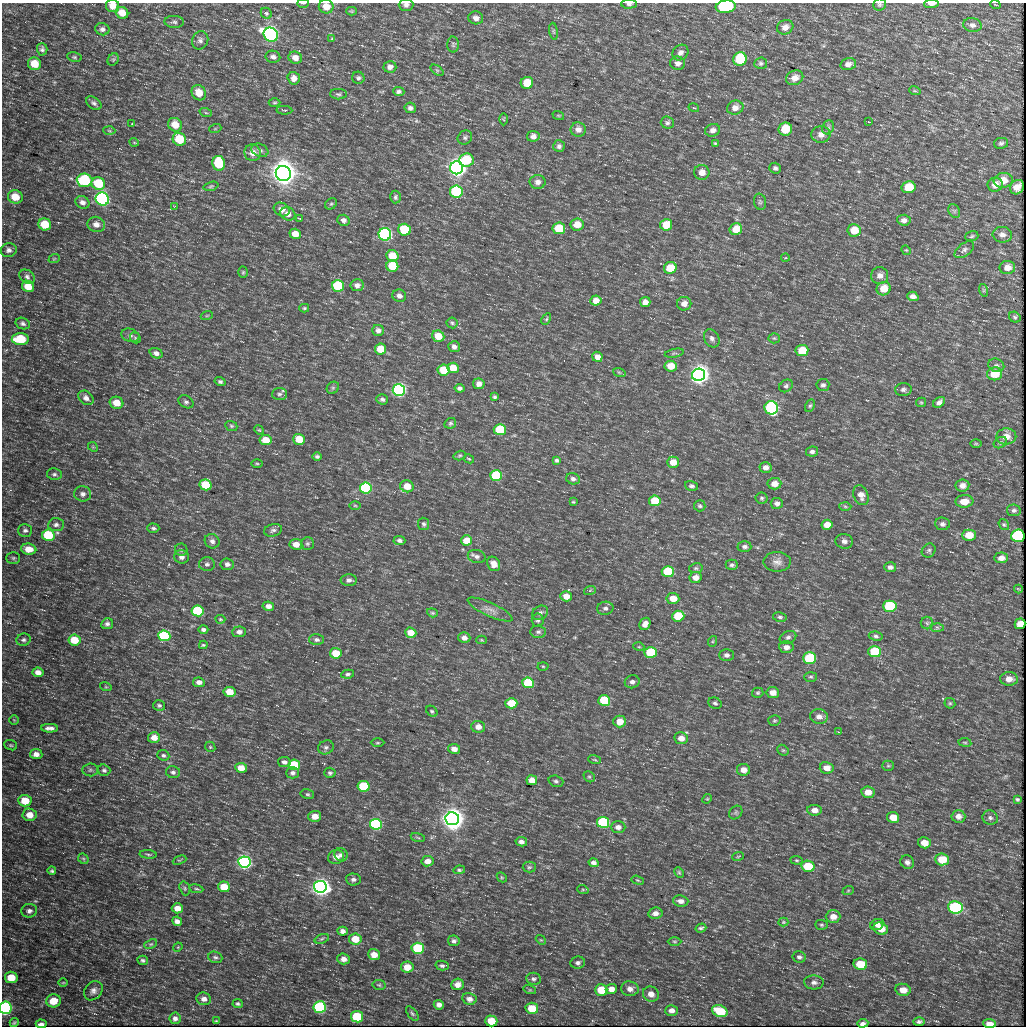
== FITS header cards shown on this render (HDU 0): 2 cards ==
NAXIS1  =                 1024
NAXIS2  =                 1024

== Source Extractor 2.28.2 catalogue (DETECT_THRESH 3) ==
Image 1024 x 1024 px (HDU 0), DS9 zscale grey, 1 PNG px = 1 image px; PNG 1028 x 1028 px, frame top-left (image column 1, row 1024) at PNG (2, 3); each listed source drawn as its Kron ellipse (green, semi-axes under 4 px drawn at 4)
Background 306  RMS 8.1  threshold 24.4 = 3 sigma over >= 5 px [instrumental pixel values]
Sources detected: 452; all 452 listed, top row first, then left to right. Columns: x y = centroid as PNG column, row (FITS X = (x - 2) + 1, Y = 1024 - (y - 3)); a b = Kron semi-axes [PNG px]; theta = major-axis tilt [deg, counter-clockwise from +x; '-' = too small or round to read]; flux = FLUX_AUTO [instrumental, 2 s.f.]
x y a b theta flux
303 3 6 2 0 5.8e+02
629 4 7 4 3 1.4e+03
879 4 6 6 - 1.1e+03
931 4 7 3 1 3.1e+03
406 5 7 6 - 1.7e+03
995 5 5 2 - 3.9e+02
112 6 6 6 - 4.6e+03
326 7 7 7 - 5.8e+03
726 7 10 6 6 4.8e+04
351 11 5 4 - 6.6e+02
122 13 6 5 - 6.4e+03
266 13 6 5 - 8.5e+02
476 18 7 6 - 2.5e+03
174 22 9 6 -3 1.5e+03
972 25 9 7 -8 2.3e+03
785 27 8 7 - 3.2e+03
102 29 7 6 - 1.9e+03
554 31 8 4 -81 9.2e+02
271 35 7 6 - 3.6e+05
332 39 4 3 - 5.3e+02
200 40 9 8 - 2.1e+03
453 44 8 6 -89 1.1e+03
42 49 6 5 - 1.4e+03
680 53 8 7 - 2.3e+03
74 57 7 5 -10 8.9e+02
273 57 7 6 - 1.8e+03
295 58 7 6 - 3.2e+03
740 59 7 6 - 3.0e+04
113 60 6 5 - 8.1e+02
678 63 7 6 - 2.4e+03
761 63 6 5 - 1.1e+03
35 64 7 6 - 8.9e+03
848 64 8 6 13 2.6e+03
390 67 6 6 - 2.2e+03
437 70 7 4 -36 7.7e+02
294 78 6 6 - 3.3e+03
358 78 6 6 - 1.1e+03
795 78 9 7 23 4.1e+03
527 83 6 6 - 1.0e+04
399 91 5 4 - 1.3e+03
915 91 6 3 -18 6.0e+02
199 93 8 7 - 7.8e+03
338 94 8 5 -2 1.0e+03
94 103 8 5 -37 1.6e+03
275 103 6 4 1 7.5e+02
410 108 5 5 - 1.7e+03
694 108 5 3 - 4.8e+02
735 108 8 7 - 3.3e+03
284 110 8 2 -4 5.2e+02
206 113 6 4 -19 7.1e+02
558 115 6 3 -19 4.1e+02
503 119 6 4 -89 6.0e+02
869 122 3 2 - 3.0e+02
667 123 6 6 - 1.3e+03
132 124 4 2 - 3.7e+02
175 125 7 6 - 7.1e+03
828 127 7 5 68 1.4e+03
215 129 6 4 19 6.0e+02
785 129 7 6 - 1.4e+04
578 130 7 7 - 2.9e+03
713 130 7 6 - 2.5e+03
109 131 6 4 -3 7.4e+02
821 135 9 8 - 3.7e+03
533 136 6 5 - 2.1e+03
465 137 7 6 - 1.3e+03
179 139 7 6 - 1.7e+04
134 142 5 3 - 4.2e+02
715 143 4 3 - 6.9e+02
1001 143 7 5 9 1.3e+03
559 146 6 5 - 1.4e+03
260 150 9 6 -20 1.8e+03
253 153 8 8 - 4.0e+03
466 160 7 6 - 1.9e+04
219 163 7 6 - 2.4e+04
457 168 6 6 - 7.9e+05
775 168 6 5 - 1.4e+03
702 172 7 7 - 4.4e+03
283 173 7 7 - 1.7e+06
85 180 8 6 -5 4.2e+04
1003 180 9 7 7 6.1e+03
538 182 8 7 - 2.6e+03
98 184 7 6 - 1.9e+04
995 185 8 7 - 4.2e+03
211 186 7 4 14 8.6e+02
908 187 7 6 - 1.2e+04
1017 187 8 6 46 4.5e+03
456 191 6 6 - 6.3e+04
15 197 7 6 - 8.5e+03
395 197 6 5 - 1.0e+03
102 199 7 6 - 2.4e+05
82 202 7 6 - 2.4e+03
760 202 8 6 -77 1.2e+03
331 204 6 5 - 9.3e+02
175 206 2 2 - 4.1e+02
282 209 8 6 -28 3.2e+03
954 211 7 5 -60 1.2e+03
288 214 8 6 -25 3.3e+03
299 218 3 2 - 3.0e+02
343 220 6 5 - 1.9e+03
904 220 7 5 -5 2.1e+03
45 224 6 6 - 1.2e+04
96 224 9 7 -19 3.2e+03
577 224 7 6 - 6.9e+03
666 225 6 5 - 1.1e+04
559 228 6 6 - 1.9e+04
736 229 6 6 - 8.7e+03
405 230 6 6 - 2.8e+04
854 230 6 6 - 8.8e+03
295 234 6 5 - 5.4e+03
385 234 6 6 - 2.2e+05
1002 235 10 7 -8 2.9e+03
972 236 7 5 18 8.7e+02
9 250 8 7 - 2.3e+03
906 250 5 4 - 5.5e+02
964 250 11 6 37 1.9e+03
392 256 6 5 - 1.1e+04
785 258 4 3 - 4.2e+02
54 259 6 3 19 5.1e+02
392 266 6 6 - 1.5e+04
1007 267 8 6 9 3.9e+03
670 268 6 6 - 1.4e+04
243 272 6 4 88 7.5e+02
880 276 8 8 - 3.3e+03
27 277 8 6 -36 1.7e+03
357 285 7 6 - 2.4e+03
28 286 6 5 - 8.9e+03
338 286 6 5 - 3.7e+04
884 289 7 6 - 8.7e+03
983 290 6 4 -72 8.2e+02
399 296 7 6 - 2.3e+03
913 296 6 4 -18 2.2e+03
596 300 5 5 - 4.3e+03
645 302 5 5 - 3.1e+03
684 304 7 6 - 3.4e+03
304 308 5 4 - 7.6e+02
207 315 6 4 20 6.3e+02
1015 317 6 5 - 9.3e+02
546 319 6 4 62 7.6e+02
23 323 7 5 -17 1.5e+03
452 323 5 5 - 8.9e+02
378 330 6 5 - 2.0e+03
130 335 9 6 -17 1.7e+03
438 336 6 5 - 8.5e+03
135 338 6 4 -48 7.7e+02
712 338 9 7 -59 2.2e+03
774 338 5 5 - 7.7e+02
20 339 8 6 0 2.2e+04
454 347 6 5 - 2.1e+03
381 349 6 5 - 9.9e+03
802 351 6 5 - 1.4e+04
156 353 6 5 - 2.1e+03
674 353 10 3 11 7.9e+02
597 357 5 5 - 3.3e+03
996 365 8 6 -21 1.5e+03
671 366 6 5 - 7.7e+03
453 368 6 5 - 8.3e+03
444 370 6 5 - 1.6e+04
619 372 6 4 -19 6.8e+02
994 374 8 6 9 1.1e+04
699 375 6 6 - 7.3e+05
220 382 5 4 - 1.1e+03
479 384 6 5 - 3.0e+03
823 385 6 6 - 1.3e+03
786 386 7 5 38 1.1e+03
333 388 7 5 45 1.0e+03
459 388 5 4 - 1.6e+03
903 389 8 6 4 1.6e+03
399 390 6 6 - 2.9e+05
279 394 7 6 - 1.5e+03
495 397 4 3 - 9.0e+02
86 398 8 6 -40 2.6e+03
382 399 6 5 - 1.3e+03
186 402 8 6 -31 1.4e+03
921 402 5 4 - 6.6e+02
939 402 6 4 37 2.2e+03
117 403 7 6 - 7.2e+03
810 406 6 4 62 8.6e+02
771 408 7 6 - 1.0e+05
450 423 6 5 - 9.8e+02
231 426 6 4 -22 8.5e+02
259 430 5 4 - 5.9e+02
500 430 6 5 - 3.3e+04
1006 436 10 8 6 5.0e+03
299 439 6 5 - 1.1e+04
266 440 6 5 - 9.3e+03
1000 443 7 5 30 1.1e+03
976 444 6 3 -1 5.9e+02
93 447 5 4 - 6.2e+02
812 452 6 5 - 1.4e+03
460 455 6 4 17 8.0e+02
317 457 5 4 - 1.0e+03
469 459 5 3 - 6.4e+02
557 460 4 3 - 1.1e+03
673 462 6 5 - 6.2e+03
257 463 6 3 -1 6.6e+02
766 468 6 5 - 2.7e+03
54 474 7 6 - 1.3e+03
496 476 6 5 - 4.7e+04
573 479 7 5 -15 1.7e+03
774 484 7 5 4 4.8e+03
206 485 6 5 - 2.0e+04
407 486 7 6 - 7.7e+03
691 486 7 5 -18 1.4e+03
962 486 7 6 - 3.0e+03
366 488 6 5 - 1.2e+05
83 494 8 7 - 2.3e+03
861 495 10 7 -69 3.7e+03
762 498 6 5 - 9.3e+02
655 501 6 5 - 1.8e+04
964 501 9 6 4 5.6e+03
573 502 4 3 - 5.4e+02
777 503 6 5 - 1.8e+03
355 505 6 4 -1 6.0e+02
700 506 6 5 - 9.8e+02
845 506 6 4 -2 8.0e+02
1014 510 7 6 - 1.4e+03
424 524 6 5 - 1.1e+03
942 524 7 6 - 1.6e+03
56 525 8 6 6 1.8e+03
827 525 6 5 - 5.3e+03
1004 525 6 4 -55 7.4e+02
153 528 6 4 -1 1.1e+03
25 530 7 6 - 1.5e+03
273 530 9 6 16 1.7e+03
48 535 6 5 - 2.5e+04
969 535 7 5 1 8.1e+03
1018 536 7 6 - 6.1e+04
399 540 6 4 -3 1.3e+03
467 540 5 5 - 9.5e+03
212 541 8 7 - 2.2e+03
844 541 9 7 -10 2.4e+03
296 544 6 5 - 5.0e+03
307 544 6 6 - 1.1e+03
744 546 7 5 -1 1.5e+03
29 549 7 5 -7 6.8e+03
181 550 6 6 - 1.0e+03
929 550 7 6 - 1.2e+03
477 556 9 6 -13 2.1e+03
181 557 7 7 - 2.3e+03
13 558 7 5 -1 1.1e+03
1001 558 7 5 4 3.5e+03
777 562 13 10 0 3.6e+03
207 564 8 7 - 1.6e+03
227 564 7 6 - 2.1e+03
494 564 7 6 - 4.3e+03
732 565 6 5 - 1.1e+03
890 567 6 5 - 1.7e+03
696 568 7 5 12 9.2e+02
668 572 6 5 - 3.8e+04
695 577 6 5 - 4.0e+03
349 580 8 6 -1 1.9e+03
1018 589 4 2 - 4.3e+02
590 590 6 4 20 7.0e+02
566 596 6 5 - 4.8e+03
673 598 6 5 - 8.0e+03
268 606 5 4 - 2.9e+03
890 606 7 6 - 5.4e+04
605 608 8 6 11 1.8e+03
490 610 24 7 -24 4.4e+03
198 611 6 5 - 5.1e+04
432 613 5 4 - 7.1e+02
540 613 8 6 31 1.8e+03
678 616 6 5 - 2.0e+04
780 617 7 4 -9 1.2e+03
220 619 5 3 - 6.9e+02
538 620 6 6 - 1.3e+03
927 623 6 6 - 1.2e+03
107 624 6 5 - 1.6e+03
645 624 6 5 - 3.5e+03
1020 624 5 5 - 3.9e+03
937 627 7 4 -2 1.0e+03
203 629 5 3 - 1.3e+03
239 632 7 5 4 2.5e+03
538 632 8 6 -3 1.3e+03
411 633 6 5 - 6.8e+03
164 636 6 5 - 7.0e+04
876 636 7 4 -8 1.2e+03
788 637 9 6 24 1.7e+03
464 638 6 5 - 3.0e+03
23 640 7 6 - 1.4e+03
74 640 6 5 - 1.2e+04
317 640 7 5 -1 1.6e+03
481 640 5 4 - 5.9e+02
713 641 5 3 - 5.6e+02
203 645 4 3 - 6.8e+02
639 647 5 3 - 5.7e+02
786 647 7 6 - 3.0e+03
651 652 6 5 - 3.1e+04
874 652 6 5 - 2.6e+04
336 653 6 5 - 1.3e+04
727 655 7 6 - 1.9e+03
810 658 6 6 - 4.6e+04
543 666 5 3 - 5.6e+02
38 672 5 4 - 3.5e+03
348 674 6 4 9 1.1e+03
811 677 6 5 - 9.9e+02
1009 679 9 6 -3 3.8e+03
199 682 6 4 -7 2.6e+03
632 682 7 6 - 2.2e+03
528 683 6 5 - 2.9e+04
106 687 6 3 -18 5.7e+02
229 692 6 5 - 1.0e+04
758 693 6 5 - 8.9e+02
773 693 6 5 - 4.5e+03
604 700 6 5 - 2.6e+04
511 703 6 5 - 1.6e+04
715 703 7 5 -25 1.1e+03
950 703 6 5 - 7.6e+02
159 705 6 5 - 1.2e+03
432 711 6 4 -43 8.7e+02
819 717 9 7 -7 3.3e+03
14 720 5 5 - 6.4e+02
774 720 6 5 - 8.7e+02
620 721 6 6 - 6.5e+03
478 727 7 6 - 3.9e+03
49 728 8 4 0 2.3e+03
839 732 4 2 - 4.1e+02
154 738 6 5 - 4.7e+03
681 738 7 6 - 4.1e+03
965 742 6 3 -8 5.8e+02
377 743 7 3 0 6.5e+02
11 745 6 5 - 8.1e+02
210 747 5 4 - 6.8e+02
326 747 8 6 24 1.5e+03
454 749 6 5 - 3.4e+03
783 750 6 5 - 8.4e+02
36 754 6 5 - 2.9e+03
163 755 6 5 - 1.2e+03
595 760 6 3 -19 6.0e+02
284 762 6 5 - 1.8e+03
294 765 6 5 - 2.9e+04
888 766 5 5 - 7.8e+02
241 768 6 5 - 6.5e+03
827 768 7 5 -12 4.5e+03
90 770 8 6 3 1.1e+03
104 770 6 5 - 1.3e+03
743 770 6 6 - 4.2e+03
173 772 7 6 - 1.5e+03
292 773 6 5 - 1.7e+03
330 773 5 5 - 1.2e+03
589 777 6 5 - 8.5e+02
532 780 5 5 - 4.4e+03
556 781 7 5 -18 1.4e+03
363 786 6 5 - 3.8e+04
868 792 6 6 - 5.3e+03
307 794 7 5 -14 9.4e+02
707 799 5 4 - 5.8e+02
1017 799 4 3 - 8.6e+02
25 801 6 5 - 1.2e+04
815 810 7 5 -4 3.3e+03
736 812 7 6 - 8.9e+02
30 815 7 6 - 5.6e+03
315 816 6 5 - 5.8e+03
958 816 7 6 - 2.8e+03
893 817 6 5 - 7.1e+03
990 818 8 7 - 1.5e+03
452 819 7 6 - 1.2e+06
603 822 6 5 - 9.1e+04
376 824 6 5 - 1.8e+05
618 827 7 6 - 2.6e+03
418 837 7 3 -15 5.9e+02
521 842 6 4 -12 2.0e+03
924 843 6 5 - 5.3e+03
148 854 8 3 -6 9.2e+02
341 855 7 6 - 1.8e+03
738 856 6 3 19 6.6e+02
336 857 8 7 - 3.5e+03
83 859 6 4 -45 7.7e+02
942 859 7 6 - 1.2e+04
179 860 7 4 22 6.5e+02
796 860 6 4 -7 7.4e+02
427 861 6 5 - 3.7e+03
244 862 6 5 - 3.1e+05
907 862 7 6 - 1.8e+03
594 863 5 4 - 2.0e+03
808 866 7 5 -11 2.0e+04
529 867 6 5 - 1.0e+03
459 870 6 4 8 8.9e+02
52 871 4 3 - 1.0e+03
679 872 6 4 -63 7.3e+02
502 877 5 3 - 5.5e+02
353 879 7 6 - 1.8e+03
638 880 6 4 -20 6.4e+02
224 887 6 5 - 1.2e+04
320 887 6 6 - 6.6e+05
185 888 7 5 -71 9.4e+02
196 889 7 3 -8 7.9e+02
583 890 6 3 -19 5.1e+02
848 891 6 3 20 5.5e+02
681 901 8 5 -5 2.7e+03
177 908 5 5 - 5.0e+03
955 908 7 6 - 1.1e+05
29 911 8 7 - 2.0e+03
655 913 7 5 10 2.6e+03
833 917 7 6 - 4.2e+03
177 921 5 4 - 2.2e+03
783 922 5 4 - 6.6e+02
821 925 6 5 - 9.3e+02
877 925 7 5 24 2.3e+03
701 928 5 3 - 1.1e+03
881 929 7 6 - 6.8e+03
343 931 5 4 - 2.2e+03
322 939 7 4 20 8.8e+02
355 939 6 5 - 1.0e+04
541 940 5 4 - 6.1e+02
454 941 6 5 - 1.4e+03
674 941 7 3 -1 6.9e+02
151 944 7 4 24 8.2e+02
178 947 5 4 - 4.7e+02
418 948 6 5 - 5.5e+04
374 955 6 5 - 5.5e+03
215 957 7 5 -21 1.2e+03
799 957 6 5 - 1.4e+03
344 959 6 5 - 3.1e+03
143 960 5 4 - 1.1e+03
578 963 7 6 - 1.6e+03
860 964 7 5 -11 1.6e+04
442 965 6 5 - 1.2e+03
407 967 6 5 - 7.8e+03
11 977 6 5 - 9.3e+03
534 979 7 6 - 1.4e+03
814 982 10 7 -3 2.2e+03
63 983 5 3 - 5.2e+02
458 984 6 5 - 3.5e+03
379 985 6 5 - 8.8e+02
611 989 5 5 - 4.0e+03
630 989 9 7 -10 3.0e+03
530 990 6 4 -17 6.6e+02
601 990 6 5 - 1.3e+04
903 990 7 6 - 5.4e+03
93 991 10 8 49 2.7e+03
651 994 8 7 - 4.0e+03
204 999 7 6 - 2.7e+03
469 999 7 6 - 2.6e+03
53 1001 7 6 - 9.8e+03
238 1004 5 4 - 9.7e+02
439 1005 5 4 - 2.3e+03
320 1007 6 6 - 1.1e+05
5 1008 6 6 - 1.8e+05
532 1008 6 5 - 1.2e+04
671 1010 6 5 - 2.6e+03
720 1011 8 5 -22 1.7e+04
412 1013 8 4 -52 1.0e+03
357 1017 6 5 - 3.3e+04
175 1018 6 5 - 2.1e+03
216 1021 3 3 - 5.9e+02
491 1021 6 5 - 9.6e+03
919 1022 6 3 2 1.5e+03
14 1023 4 3 - 5.2e+02
863 1023 5 3 - 1.8e+03
990 1023 6 4 -3 2.0e+03
41 1024 5 3 - 6.6e+02
At the frame edge (FLAGS 8, measured only in part): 9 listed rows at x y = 303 3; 629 4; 879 4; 931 4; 406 5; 112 6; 326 7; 726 7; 5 1008